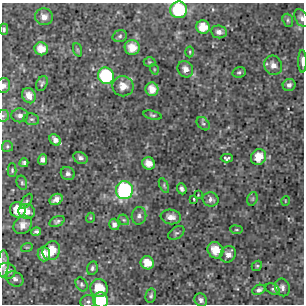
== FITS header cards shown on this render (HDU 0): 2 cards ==
NAXIS1  =                  302 / NUMBER OF ELEMENTS ALONG THIS AXIS
NAXIS2  =                  302 / NUMBER OF ELEMENTS ALONG THIS AXIS

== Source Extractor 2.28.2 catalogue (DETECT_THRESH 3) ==
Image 302 x 302 px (HDU 0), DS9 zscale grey, 1 PNG px = 1 image px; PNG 306 x 306 px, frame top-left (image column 1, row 302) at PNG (2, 3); each listed source drawn as its Kron ellipse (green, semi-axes under 4 px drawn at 4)
Background 3.94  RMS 0.84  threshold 2.53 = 3 sigma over >= 5 px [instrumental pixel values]
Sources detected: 83; all 83 listed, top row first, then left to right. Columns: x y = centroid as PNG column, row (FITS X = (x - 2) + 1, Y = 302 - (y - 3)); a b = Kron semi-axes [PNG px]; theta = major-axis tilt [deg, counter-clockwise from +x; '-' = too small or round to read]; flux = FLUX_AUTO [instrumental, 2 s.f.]
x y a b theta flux
179 10 8 8 - 4700
44 17 9 8 - 370
301 18 9 6 -60 210
288 20 7 5 -70 110
203 27 7 7 - 900
4 29 6 4 -90 160
219 32 8 6 -7 250
120 36 7 5 17 130
132 48 7 7 - 780
41 49 7 6 - 670
78 50 7 4 -70 73
190 52 5 3 - 62
302 61 11 3 -89 250
149 62 6 5 - 80
273 65 10 8 -63 400
154 69 5 3 - 52
185 69 8 7 - 360
239 72 7 5 12 110
106 76 8 8 - 5200
42 83 8 5 67 120
3 85 7 6 - 250
289 85 6 6 - 170
123 86 10 10 - 570
152 89 7 6 - 560
29 96 8 6 -63 410
20 115 8 7 - 200
152 115 9 4 -13 100
3 116 6 6 - 120
31 119 8 5 -13 130
203 124 8 5 -47 120
55 140 6 5 - 310
7 146 5 5 - 91
258 157 8 7 - 820
80 158 7 5 -28 190
227 158 6 4 0 140
43 160 5 4 - 230
24 163 4 4 - 110
149 163 6 6 - 520
12 170 7 4 -89 90
68 173 7 6 - 160
22 183 7 5 -75 100
164 186 8 4 -65 90
182 189 6 4 -67 150
124 190 9 8 - 8400
198 195 3 3 - 37
56 199 7 5 31 310
194 199 3 3 - 63
211 199 8 7 - 230
252 199 7 5 73 92
26 201 8 4 56 110
285 201 5 3 - 42
18 210 8 7 - 1200
27 211 8 7 - 460
139 216 9 7 81 210
171 217 10 7 -8 370
90 218 5 3 - 47
124 220 6 4 -43 110
57 221 8 5 24 150
114 224 6 5 - 200
23 225 10 8 44 410
236 230 6 3 -8 61
36 232 5 3 - 120
176 233 9 6 32 130
27 247 6 3 18 61
215 250 8 7 - 860
51 251 10 8 58 1100
44 254 7 6 - 630
228 254 9 7 51 330
147 263 7 6 - 830
3 264 13 5 86 300
257 266 5 4 - 79
92 268 7 5 76 140
7 271 9 8 - 460
15 279 9 7 -31 230
81 284 7 5 -60 120
282 287 9 7 -70 250
99 288 9 8 - 1100
273 289 7 5 -28 120
259 290 7 4 25 190
151 296 7 5 77 120
101 300 8 7 - 2400
201 300 7 6 - 210
88 302 8 6 11 150
At the frame edge (FLAGS 8, measured only in part): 8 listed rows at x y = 179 10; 301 18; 4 29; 302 61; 3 85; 3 116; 3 264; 101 300